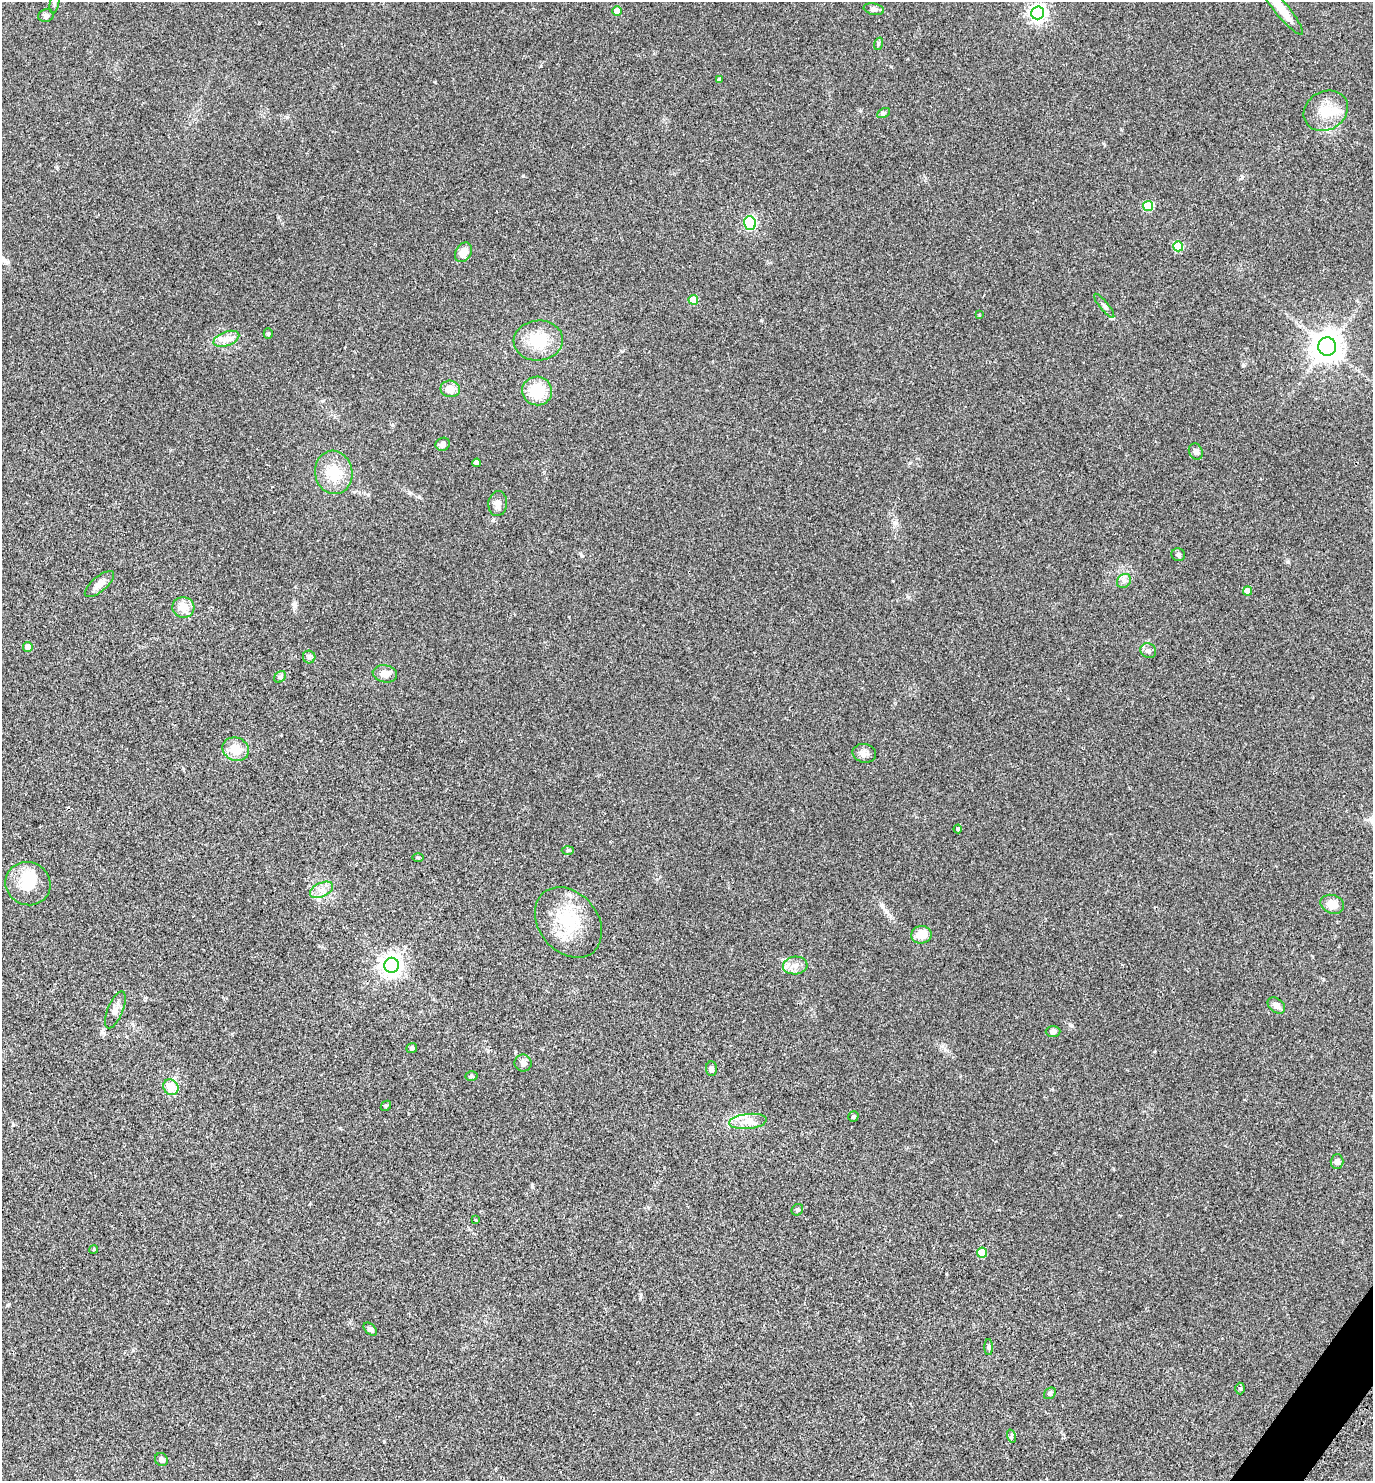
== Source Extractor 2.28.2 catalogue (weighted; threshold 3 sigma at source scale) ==
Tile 6 of 4 x 4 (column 2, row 2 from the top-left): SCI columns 1695-3065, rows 2997-4475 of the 5992 x 5992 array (HDU 1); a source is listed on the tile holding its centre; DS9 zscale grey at full resolution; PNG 1375 x 1483 px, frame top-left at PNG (2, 2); each listed source drawn as its Kron ellipse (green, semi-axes under 4 px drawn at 4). Shown black and unused: <1% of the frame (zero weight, under 2 of 3 exposures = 3% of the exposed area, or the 3 px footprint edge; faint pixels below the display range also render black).
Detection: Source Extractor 2.28.2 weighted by HDU 2 'WHT'; one run over the whole footprint, this tile lists its part. Background 0.0701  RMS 0.0078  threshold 0.0349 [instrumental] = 3 sigma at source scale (4.5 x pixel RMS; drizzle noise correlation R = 1.50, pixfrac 1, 0.05/0.05 arcsec/px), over >= 5 px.
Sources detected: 77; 2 inside a brighter object's white glare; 1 cosmic-ray / hot-pixel residue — neither listed nor drawn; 2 inside a brighter listed object's ellipse — not listed separately; the other 72 listed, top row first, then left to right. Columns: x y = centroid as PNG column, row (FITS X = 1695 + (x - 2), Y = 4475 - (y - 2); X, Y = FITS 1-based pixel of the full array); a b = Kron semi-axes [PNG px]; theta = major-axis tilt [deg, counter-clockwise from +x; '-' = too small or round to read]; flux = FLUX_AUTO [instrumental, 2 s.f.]
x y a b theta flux
55 2 12 4 81 1.8
1281 8 34 7 -51 16
874 9 10 5 -12 2.1
617 11 5 4 - 10
1037 13 6 6 - 270
46 16 8 6 13 2
878 44 6 4 72 1
719 79 3 3 - 1.2
1326 111 23 19 31 16
883 113 7 4 27 1.4
1148 206 5 5 - 34
750 223 7 6 - 100
1178 246 5 5 - 30
463 252 10 7 58 7.5
693 300 5 5 - 17
1104 306 15 4 -51 2.1
979 315 3 3 - 0.71
268 334 5 4 - 1.1
226 339 13 7 20 4.9
538 340 24 20 4 23
1327 347 9 9 - 1000
450 389 9 8 - 6.6
537 391 15 14 - 23
443 444 7 6 - 2.7
1196 452 8 6 -63 2.6
477 463 4 4 - 4.2
334 472 22 18 -80 19
498 504 12 9 85 4.3
1178 555 7 6 - 2
1124 581 8 6 44 2.4
99 584 18 7 41 6.5
1247 591 4 4 - 7.8
183 607 11 10 - 8
28 647 5 4 - 5.7
1148 651 8 7 - 2.4
309 657 6 6 - 1.6
385 674 12 8 -11 6
280 677 6 5 - 1.4
236 749 13 11 -24 11
864 753 12 9 -11 3.7
958 829 4 4 - 1.3
568 850 6 4 2 1
418 857 6 4 -1 0.78
28 884 23 21 -27 19
321 890 12 7 26 5
1332 904 12 9 -20 7.9
568 922 39 29 -50 37
921 935 10 8 7 9.9
392 965 7 7 - 490
795 966 12 9 5 5.2
1276 1005 10 6 -38 3.7
115 1010 20 7 68 4.8
1053 1031 7 5 1 2.2
412 1048 5 5 - 1.5
523 1063 8 8 - 2.8
711 1069 7 5 -85 2.2
472 1076 6 5 - 1.1
171 1087 8 7 - 15
386 1106 6 4 44 0.9
853 1117 5 5 - 1.2
748 1121 19 7 6 7.5
1337 1161 7 6 - 2.6
797 1210 6 5 - 1.2
475 1220 3 2 - 1
94 1249 4 3 - 0.78
982 1253 5 5 - 19
370 1329 8 5 -42 1.7
989 1347 8 3 -90 1.2
1240 1388 6 4 -88 1.2
1050 1393 7 5 41 1.2
1011 1436 7 4 -72 1.3
161 1459 7 6 - 2.6
Isophote crosses this tile's border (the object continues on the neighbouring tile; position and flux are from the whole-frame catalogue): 2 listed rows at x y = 55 2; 1281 8
Unlisted compact peaks at least as high as the median listed source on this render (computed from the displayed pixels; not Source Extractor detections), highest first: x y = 523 176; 582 556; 1243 365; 419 497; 908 597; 532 1187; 1288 562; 541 66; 384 1441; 1242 177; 641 1295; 895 523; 435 82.